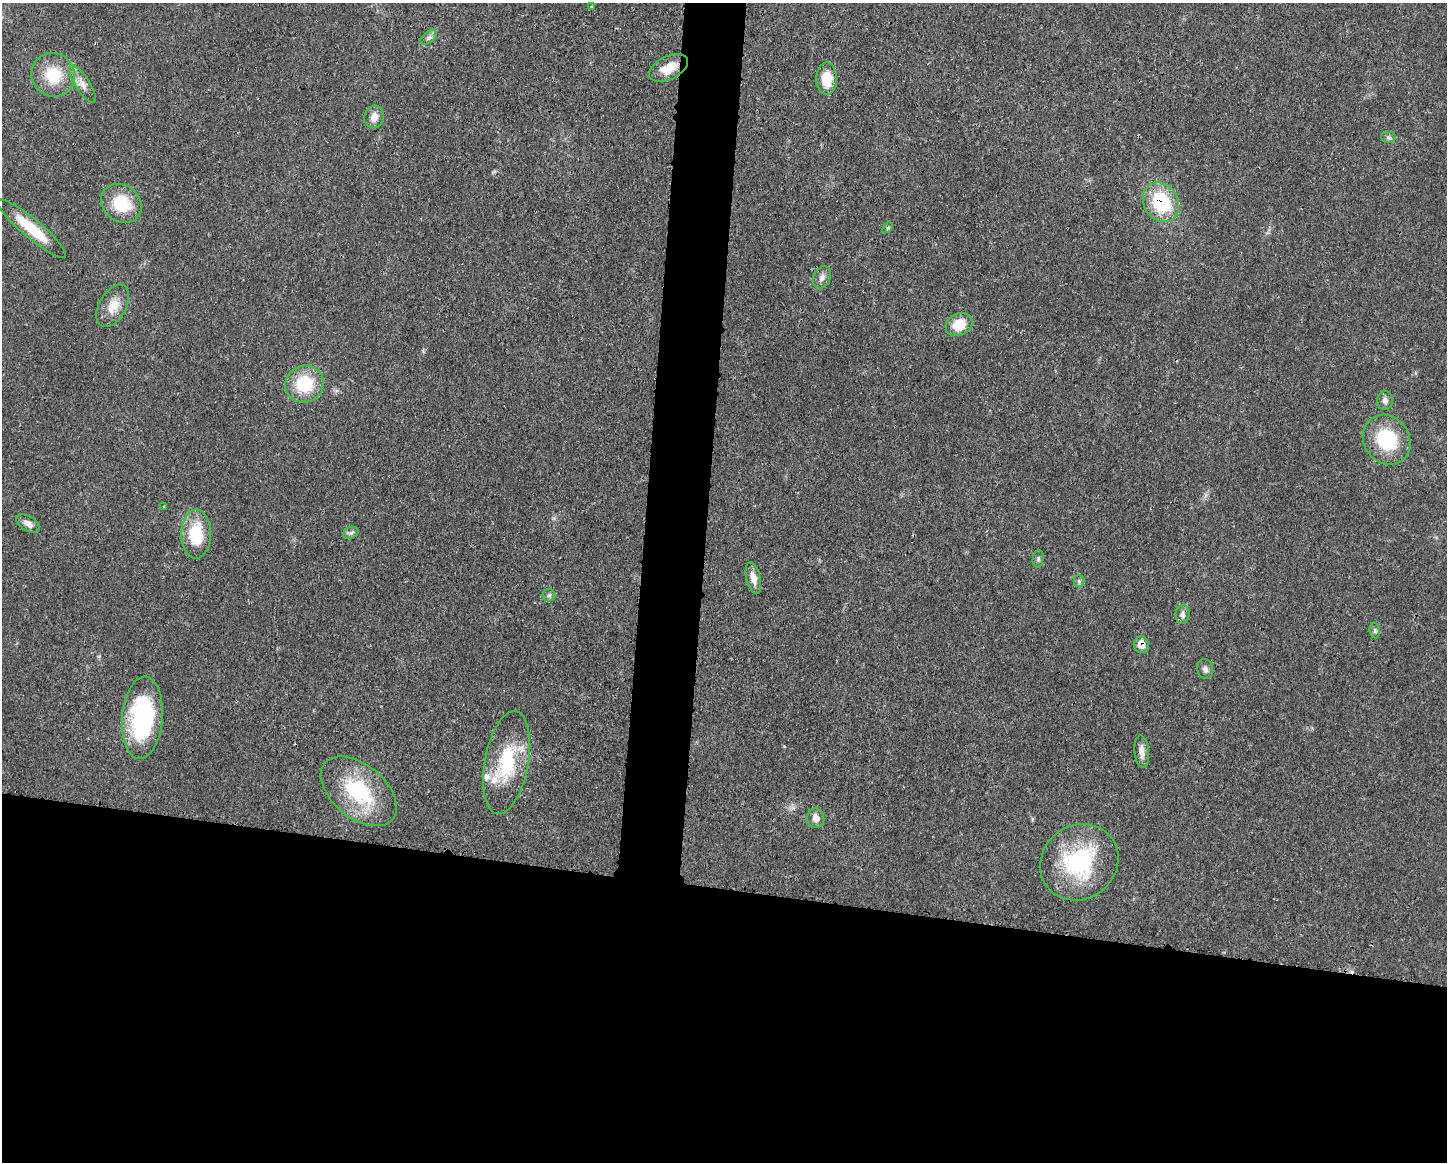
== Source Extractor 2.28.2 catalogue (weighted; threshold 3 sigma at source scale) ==
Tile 11 of 3 x 4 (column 2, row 4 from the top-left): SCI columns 1559-3003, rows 11-1170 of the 4673 x 4659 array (HDU 1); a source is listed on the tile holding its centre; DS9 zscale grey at full resolution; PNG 1449 x 1164 px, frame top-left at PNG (2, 3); each listed source drawn as its Kron ellipse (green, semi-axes under 4 px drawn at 4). Shown black and unused: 27% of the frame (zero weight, under 3 of 4 exposures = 1% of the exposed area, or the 3 px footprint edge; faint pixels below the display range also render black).
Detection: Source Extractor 2.28.2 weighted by HDU 2 'WHT'; one run over the whole footprint, this tile lists its part. Background 0.0207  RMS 0.0023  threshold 0.0103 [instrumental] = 3 sigma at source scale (4.5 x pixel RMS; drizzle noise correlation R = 1.50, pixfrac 1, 0.05/0.05 arcsec/px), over >= 5 px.
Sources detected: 38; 2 inside a brighter listed object's ellipse — not listed separately; the other 36 listed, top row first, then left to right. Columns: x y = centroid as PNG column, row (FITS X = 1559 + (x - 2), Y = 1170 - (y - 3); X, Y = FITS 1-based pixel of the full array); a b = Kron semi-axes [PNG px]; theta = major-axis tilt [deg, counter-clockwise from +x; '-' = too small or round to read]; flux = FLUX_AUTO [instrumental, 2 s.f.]
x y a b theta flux
591 6 3 3 - 0.27
429 37 9 5 36 0.65
668 68 21 11 26 4
53 75 22 21 - 8.1
827 79 16 10 90 5.5
83 84 22 7 -57 2
374 117 11 9 74 1.9
1388 137 7 5 -1 0.54
1161 202 21 17 -58 14
121 203 21 18 -39 9
888 228 6 4 47 0.34
32 229 44 9 -40 7.9
822 277 12 8 62 1.2
113 306 23 13 60 3.8
959 324 14 11 29 5
304 384 19 18 - 10
1385 400 9 8 - 0.99
1387 440 26 22 -54 14
164 506 3 2 - 0.28
28 523 13 7 -31 1.5
351 533 8 6 21 0.61
196 534 24 15 -90 9.5
1038 559 8 5 81 0.48
753 578 16 7 -76 1.9
1079 581 5 5 - 0.43
549 595 6 6 - 0.53
1182 614 9 7 85 1
1375 631 8 5 -83 0.44
1141 645 8 7 - 2.8
1205 669 10 8 -76 0.89
142 718 41 20 86 29
1142 752 16 7 -86 1.6
507 762 52 22 80 15
359 791 44 26 -40 18
816 818 9 8 - 1.5
1079 862 40 37 38 24
Overlapping masked pixels (flux is a lower limit): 3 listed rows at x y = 1161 202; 1141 645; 507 762